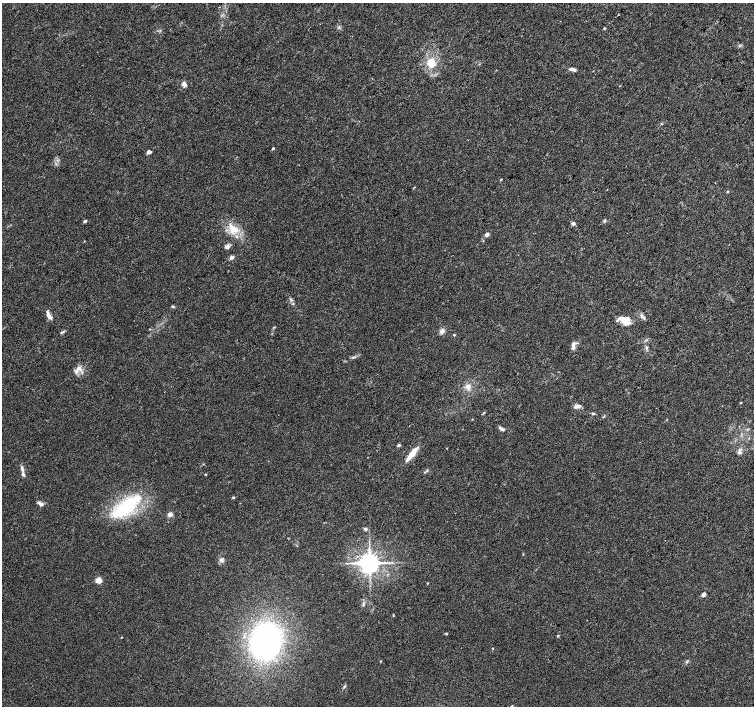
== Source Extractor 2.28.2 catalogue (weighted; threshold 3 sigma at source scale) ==
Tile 10 of 4 x 4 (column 2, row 3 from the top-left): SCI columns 1505-3007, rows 1575-2981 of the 6021 x 6027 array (HDU 1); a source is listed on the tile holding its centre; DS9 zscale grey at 2 x 2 block average (1 PNG px = mean of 2 x 2 image px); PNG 756 x 708 px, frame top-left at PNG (2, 3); no overlay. Shown black and unused: <1% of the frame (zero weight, under 3 of 4 exposures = <1% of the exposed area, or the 3 px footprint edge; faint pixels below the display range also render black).
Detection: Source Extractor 2.28.2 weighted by HDU 2 'WHT'; one run over the whole footprint, this tile lists its part. Background 0.026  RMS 0.0034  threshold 0.0153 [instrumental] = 3 sigma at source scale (4.5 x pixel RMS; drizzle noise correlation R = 1.50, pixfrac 1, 0.0396/0.0396 arcsec/px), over >= 5 px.
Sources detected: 59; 4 inside a brighter listed object's ellipse — not listed separately; the other 55 listed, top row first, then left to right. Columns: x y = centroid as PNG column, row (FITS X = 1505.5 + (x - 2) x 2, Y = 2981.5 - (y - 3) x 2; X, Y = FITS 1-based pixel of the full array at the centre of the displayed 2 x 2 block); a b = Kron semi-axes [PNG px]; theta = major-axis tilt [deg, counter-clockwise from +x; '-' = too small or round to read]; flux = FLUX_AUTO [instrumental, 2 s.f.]
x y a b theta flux
604 28 3 2 - 0.56
431 62 3 3 - 35
571 69 7 4 -6 2.3
184 84 7 4 -71 2.8
273 148 2 2 - 1.4
149 152 4 3 - 3
715 183 2 2 - 0.47
727 191 3 2 - 0.8
605 220 4 3 - 0.97
85 221 4 3 - 1.3
573 223 4 4 - 1.9
233 229 13 8 -31 10
487 234 3 3 - 3
227 246 6 5 - 2.4
232 257 6 4 34 2
291 299 3 2 - 0.74
173 306 4 3 - 0.99
48 314 11 4 -77 3.1
642 317 10 3 -44 2.2
624 319 16 7 -8 8.3
442 331 7 6 - 3.1
454 335 3 2 - 0.59
573 345 10 5 75 3.4
647 348 5 4 - 1.3
354 357 7 2 10 1.3
79 368 10 6 -24 4.5
469 387 7 4 -89 2.8
741 403 3 2 - 0.49
577 406 8 4 15 3.1
484 413 4 2 - 0.67
593 414 4 3 - 0.89
502 429 6 3 -31 2.2
399 445 2 2 - 2.7
740 453 5 3 - 1.5
411 454 21 5 52 8.5
22 469 11 3 -75 2.7
426 471 4 2 - 0.77
205 474 2 2 - 0.61
233 497 3 3 - 0.81
40 504 8 4 -30 2.7
126 506 39 13 36 53
170 514 6 5 - 2.7
365 529 5 4 - 1.5
222 560 6 5 - 2.3
369 563 5 5 - 750
99 580 6 6 - 4.6
427 583 3 2 - 0.4
703 594 2 2 - 7.1
363 604 6 3 85 1.3
393 616 3 2 - 0.47
558 636 3 2 - 0.83
266 641 29 23 82 220
493 648 2 2 - 0.42
686 662 3 2 - 0.62
512 706 3 2 - 0.57
Isophote crosses this tile's border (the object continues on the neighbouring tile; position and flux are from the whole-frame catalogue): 1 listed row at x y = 512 706
Diffuse or blended objects may show on this block-average render without a row.